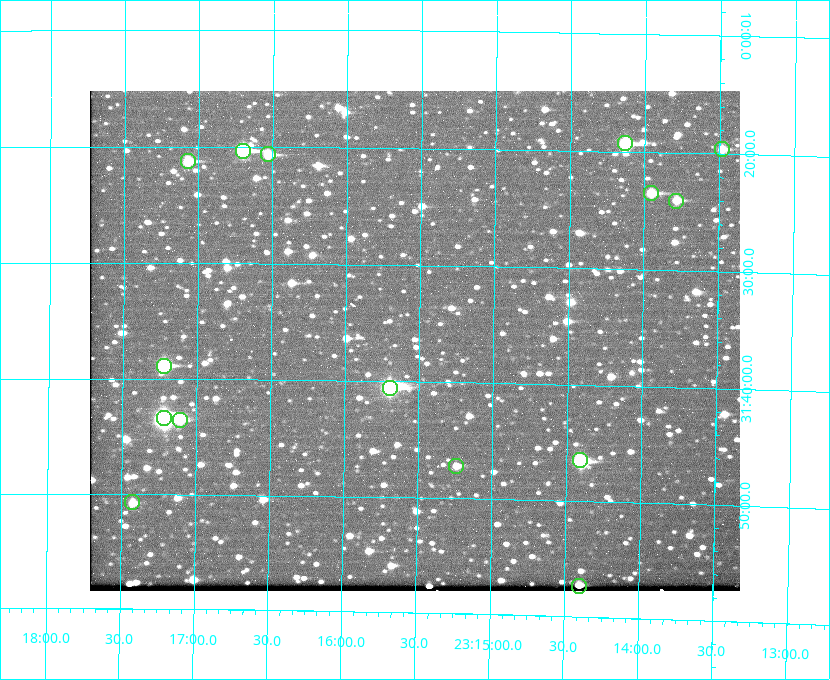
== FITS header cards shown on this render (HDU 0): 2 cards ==
NAXIS1  =                  650 / Width of table row in bytes
NAXIS2  =                  500 / Number of rows in table

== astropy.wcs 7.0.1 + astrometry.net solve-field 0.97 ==
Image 650 x 500 px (HDU 0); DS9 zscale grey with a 90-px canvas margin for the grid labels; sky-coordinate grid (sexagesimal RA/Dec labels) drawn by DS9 from the SOLVED WCS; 15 Tycho-2 reference stars matched to detected sources circled (green)
Header WCS: none
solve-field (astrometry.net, Tycho-2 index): SOLVED blind (the file carries no WCS)
Solved WCS: RA---TAN-SIP/DEC--TAN-SIP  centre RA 23:15:32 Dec +31:36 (348.88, +31.61 deg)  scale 5.16 arcsec/px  FOV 55.9' x 43.0'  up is +179 deg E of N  parity flipped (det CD > 0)
(file carries no celestial WCS; the grid is the blind solution)
Tycho-2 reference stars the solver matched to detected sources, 15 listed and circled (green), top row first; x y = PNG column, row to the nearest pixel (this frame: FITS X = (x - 90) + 1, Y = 500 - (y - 91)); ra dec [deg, ICRS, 3 dp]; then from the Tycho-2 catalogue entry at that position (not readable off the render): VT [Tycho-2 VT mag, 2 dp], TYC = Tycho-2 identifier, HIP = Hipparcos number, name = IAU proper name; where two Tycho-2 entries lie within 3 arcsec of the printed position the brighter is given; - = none
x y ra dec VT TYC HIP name
625 143 348.533 +31.321 8.95 2751-241-1 - -
722 149 348.371 +31.327 10.64 2751-1121-1 - -
243 151 349.176 +31.338 8.87 2752-38-1 - -
268 154 349.134 +31.344 10.32 2752-30-1 - -
188 161 349.268 +31.354 10.15 2752-13-1 - -
651 193 348.489 +31.392 10.19 2751-871-1 - -
676 201 348.446 +31.401 10.83 2751-661-1 - -
164 366 349.305 +31.647 9.68 2752-19-1 - -
390 388 348.924 +31.676 7.66 2752-472-1 114838 -
164 418 349.304 +31.724 8.18 2752-1095-1 114975 -
180 420 349.277 +31.726 11.07 2752-324-1 - -
580 460 348.603 +31.774 10.34 2751-877-1 - -
456 466 348.810 +31.787 10.96 2752-75-1 - -
132 502 349.356 +31.845 11.03 2752-240-1 - -
579 586 348.600 +31.955 10.66 2755-75-1 - -